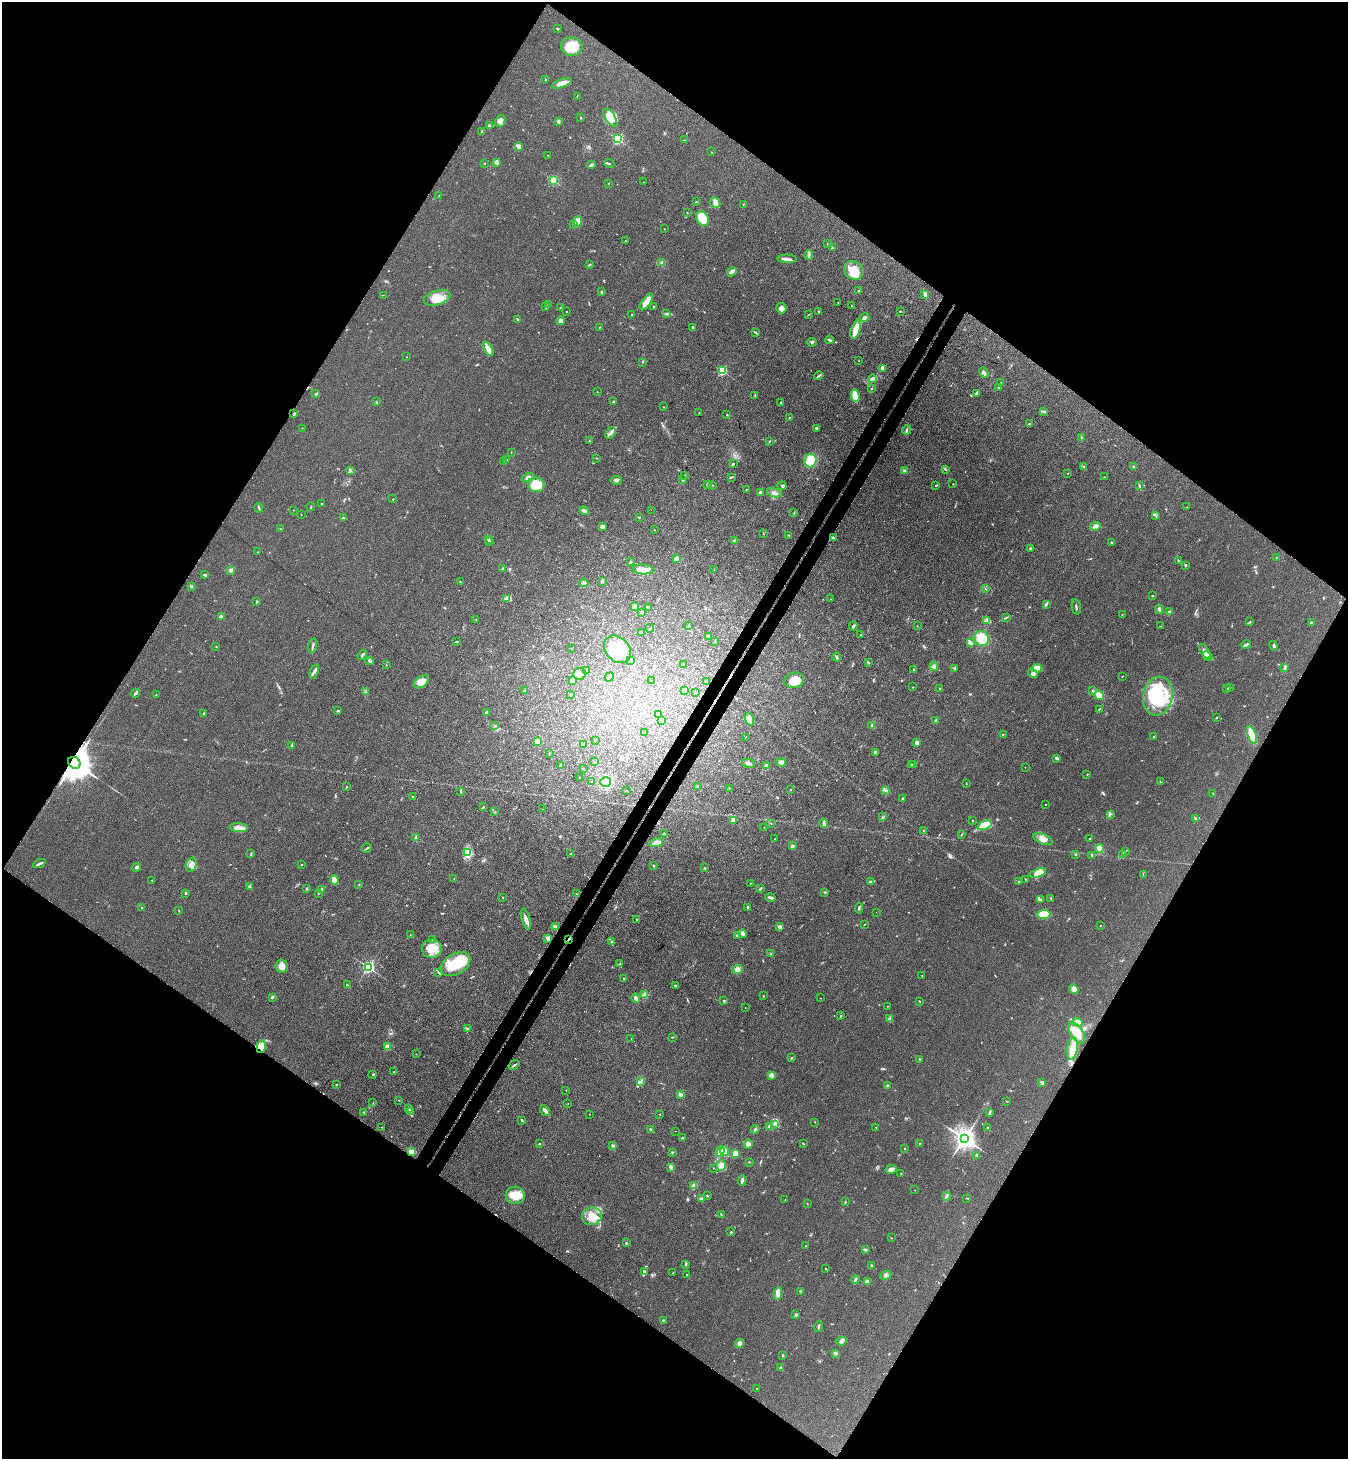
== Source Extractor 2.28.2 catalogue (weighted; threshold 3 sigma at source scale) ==
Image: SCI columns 200-5581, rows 36-5861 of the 5919 x 5897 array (HDU 1 of 3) = the unmasked area's bounding box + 8 px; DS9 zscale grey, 4 x 4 block average (1 PNG px = mean of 4 x 4 image px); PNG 1350 x 1461 px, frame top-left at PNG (2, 2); each listed source drawn as its Kron ellipse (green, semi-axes under 4 px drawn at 4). Shown black and unused: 49% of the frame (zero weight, under 3 of 4 exposures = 5% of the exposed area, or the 3 px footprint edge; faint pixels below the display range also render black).
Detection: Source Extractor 2.28.2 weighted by HDU 2 'WHT'. Background 0.141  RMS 0.0079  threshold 0.0354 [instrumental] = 3 sigma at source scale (4.5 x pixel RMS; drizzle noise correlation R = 1.50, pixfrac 1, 0.05/0.05 arcsec/px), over >= 5 px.
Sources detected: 573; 2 too faint to see at this stretch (4 x 4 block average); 1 inside a brighter object's white glare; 4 cosmic-ray / hot-pixel residue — neither listed nor drawn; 9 coinciding with a brighter row at this scale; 21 inside a brighter listed object's ellipse — not listed separately; of the other 536, all 500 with FLUX_AUTO >= 1.15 (the completeness limit of this list) listed and drawn (36 fainter detections not listed), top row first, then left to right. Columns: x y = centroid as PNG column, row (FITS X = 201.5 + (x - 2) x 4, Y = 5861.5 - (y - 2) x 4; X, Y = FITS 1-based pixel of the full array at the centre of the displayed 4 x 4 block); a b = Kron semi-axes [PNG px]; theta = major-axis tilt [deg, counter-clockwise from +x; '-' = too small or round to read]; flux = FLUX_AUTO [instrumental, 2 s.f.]
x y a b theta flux
558 29 3 2 - 3.6
572 47 11 9 -7 89
545 79 2 2 - 2.2
562 83 10 3 20 36
577 96 3 2 - 1.7
581 118 2 2 - 2.1
610 118 10 5 -57 64
500 121 6 5 - 21
558 121 2 2 - 8.8
489 126 3 2 - 10
482 131 4 2 - 4.9
618 139 2 2 - 550
684 140 3 2 - 2.5
519 146 3 3 - 37
711 152 2 2 - 1.2
548 155 2 2 - 1.5
496 162 3 2 - 18
485 163 2 2 - 4.7
609 164 5 2 - 6.7
591 165 4 2 - 10
553 180 2 2 - 460
644 182 2 2 - 1.5
608 183 2 2 - 1.6
439 195 2 2 - 1.9
696 202 3 2 - 2.5
715 202 6 5 - 16
743 204 2 2 - 1.9
687 213 2 2 - 1.9
702 218 8 6 -60 110
578 221 5 4 - 49
573 225 2 2 - 3.3
665 229 2 2 - 1.8
625 241 2 2 - 2
828 244 2 2 - 2.5
832 248 3 2 - 4.8
809 255 5 2 - 8
787 259 9 3 -1 19
661 263 3 2 - 4.5
589 264 3 2 - 5.4
854 270 10 8 -33 93
732 272 5 3 - 11
859 291 3 2 - 6.1
601 292 3 2 - 4.3
383 295 2 2 - 1.5
925 295 4 3 - 16
437 298 13 7 16 70
646 302 10 3 55 57
838 303 2 2 - 2
549 305 2 2 - 4.8
852 306 2 2 - 1.8
546 307 4 2 - 5.1
560 307 2 2 - 2.5
654 307 2 2 - 2.7
781 308 5 5 - 22
818 311 2 2 - 3.2
901 311 2 2 - 2.2
567 312 2 2 - 1.5
667 314 3 2 - 4.1
809 314 2 2 - 1.5
632 315 2 2 - 2.5
864 317 5 3 - 9.9
518 320 3 2 - 5.9
561 321 4 3 - 19
599 327 2 2 - 2.4
693 327 2 2 - 4.1
856 329 9 4 72 70
756 333 4 2 - 4.8
830 340 4 2 - 10
812 342 5 2 - 6.1
488 349 7 3 -61 36
406 357 2 2 - 2.5
859 361 2 2 - 2.1
643 362 3 2 - 3.5
883 368 3 3 - 21
722 371 2 2 - 400
984 373 5 2 - 8.1
819 376 5 2 - 6.3
872 379 4 3 - 9.5
1001 382 2 2 - 1.2
872 388 2 2 - 3.4
999 388 4 2 - 5.8
597 392 2 2 - 1.4
976 393 4 2 - 6.4
316 394 4 2 - 6.8
755 395 3 2 - 4.1
855 395 6 4 -75 58
376 402 2 2 - 1.8
613 402 4 2 - 5.4
781 402 3 2 - 6.2
663 407 2 2 - 1.8
1044 411 4 2 - 6.2
699 413 2 2 - 1.5
294 414 4 2 - 5.8
727 415 2 2 - 2.8
789 417 2 2 - 1.7
1029 424 2 2 - 3.7
302 428 2 2 - 1.7
816 428 2 2 - 11
907 430 4 2 - 5.8
611 433 6 2 56 12
1082 438 2 2 - 2.6
589 441 2 2 - 1.4
769 441 2 2 - 2.1
511 452 2 2 - 1.4
596 458 2 2 - 1.5
506 459 2 2 - 5
504 461 3 2 - 3.3
810 461 7 6 - 120
733 464 2 2 - 3.8
1133 466 2 2 - 3.6
1083 467 3 2 - 5
945 469 3 2 - 3.5
350 470 3 2 - 4.9
905 470 3 2 - 4.9
1068 473 2 2 - 2.1
685 475 3 2 - 2.2
731 477 3 2 - 3.9
1104 477 2 2 - 1.7
528 478 6 4 14 22
682 479 3 2 - 4.6
616 480 6 3 -9 11
953 484 2 2 - 2.4
536 485 8 7 - 93
708 485 2 2 - 2.6
712 485 2 2 - 2.3
936 485 2 2 - 3.8
782 486 4 3 - 7.9
1139 486 3 2 - 2.9
746 489 2 2 - 1.9
761 492 2 2 - 22
774 493 7 3 -15 17
393 499 2 2 - 3.1
322 504 3 2 - 2.6
311 507 4 2 - 4.1
1187 507 2 2 - 1.6
259 508 4 2 - 5.6
293 510 2 2 - 2
651 510 2 2 - 1.8
584 511 4 3 - 15
794 513 2 2 - 1.9
301 515 2 2 - 1.3
1156 516 3 3 - 5.7
639 517 2 2 - 3.6
343 518 2 2 - 26
1095 526 5 3 - 25
602 527 2 2 - 23
280 529 2 2 - 1.9
654 530 2 2 - 2
763 534 2 2 - 3.1
789 535 2 2 - 2.9
833 538 4 2 - 7.3
488 540 3 2 - 3.6
735 541 4 3 - 13
489 542 2 2 - 1.9
1111 542 2 2 - 7.4
1030 548 3 2 - 4.9
257 552 2 2 - 2.9
1276 557 2 2 - 1.6
676 559 4 3 - 13
1179 561 3 2 - 3.3
630 562 3 2 - 3.6
1185 565 3 2 - 8.3
503 568 2 2 - 4.2
643 569 10 5 -2 39
231 570 3 3 - 9.4
714 570 2 2 - 1.3
205 575 3 2 - 11
460 581 2 2 - 1.8
602 581 2 2 - 39
584 583 5 2 - 7.4
191 586 2 2 - 9.4
985 588 2 2 - 1.6
1152 596 2 2 - 3.9
507 599 2 2 - 4.1
831 599 2 2 - 1.4
256 602 2 2 - 2.6
1046 604 3 2 - 11
635 606 2 2 - 41
648 607 2 2 - 21
1076 607 8 2 -78 6.5
1159 609 5 2 - 9.8
642 612 2 2 - 14
1170 612 4 3 - 12
1122 614 2 2 - 2
221 616 3 2 - 8.1
1007 617 4 2 - 3.7
476 620 2 2 - 1.7
986 620 3 2 - 33
1250 622 2 2 - 2.4
1311 622 2 2 - 4.4
688 625 2 2 - 4.4
853 626 5 2 - 7.8
917 626 2 2 - 1.4
1160 626 2 2 - 1.5
650 628 4 3 - 6
641 632 2 2 - 2.3
860 635 2 2 - 1.6
709 636 2 2 - 9.4
982 638 8 7 - 79
456 642 4 2 - 3
714 642 2 2 - 1.2
971 642 4 2 - 7
1246 644 5 2 - 7.6
216 646 2 2 - 2
313 646 7 2 75 8.1
1273 646 5 2 - 4.4
571 648 2 2 - 1.4
617 649 15 11 -47 170
1205 651 8 3 -58 28
362 655 5 2 - 8.9
1207 656 5 4 - 30
836 657 4 2 - 6.9
370 661 4 3 - 8.9
631 661 3 2 - 4.8
868 662 2 2 - 5.6
386 665 2 2 - 1.6
684 665 2 2 - 9.4
934 666 5 2 - 10
954 668 3 2 - 5.2
1037 668 5 3 - 55
1285 668 3 3 - 7.5
914 669 2 2 - 2.7
587 670 2 2 - 7.6
314 671 7 3 68 12
580 674 6 6 - 22
1033 674 5 4 - 12
1123 676 2 2 - 2.4
609 677 5 4 - 16
794 680 10 7 13 74
572 681 2 2 - 35
652 681 2 2 - 3.1
421 682 8 5 37 45
706 682 3 2 - 5.4
913 687 2 2 - 1.8
1229 687 2 2 - 2.1
939 688 2 2 - 2.9
1226 689 2 2 - 1.5
524 691 2 2 - 6.4
685 691 2 2 - 29
1093 691 2 2 - 3.2
365 692 2 2 - 1.4
695 692 2 2 - 3.8
135 693 5 2 - 7.3
156 695 2 2 - 2.6
570 695 2 2 - 2.6
1099 695 5 4 - 45
1158 696 19 14 78 220
1099 709 3 2 - 2.9
338 711 2 2 - 4
203 713 2 2 - 3.1
486 713 3 3 - 8.5
659 715 2 2 - 1.6
1216 718 3 2 - 3
750 719 6 4 -74 39
662 721 3 2 - 49
936 721 3 3 - 7.9
495 725 2 2 - 3.2
872 725 4 2 - 5.9
645 732 2 2 - 1.8
1003 734 2 2 - 2.1
1252 735 9 3 -70 120
1154 736 2 2 - 4.3
745 737 2 2 - 1.3
595 740 2 2 - 1.8
537 741 2 2 - 76
917 743 2 2 - 72
583 745 2 2 - 9.9
292 746 3 2 - 3.8
549 753 2 2 - 2.1
875 753 3 2 - 5.5
1057 758 3 2 - 11
595 762 2 2 - 2.6
74 763 7 5 -36 19000
749 763 6 2 -12 14
781 763 4 3 - 26
911 764 3 2 - 3.6
913 764 2 2 - 2.2
560 765 2 2 - 5.8
766 766 2 2 - 27
1025 767 2 2 - 1.4
583 769 2 2 - 3.1
1087 774 2 2 - 1.9
580 778 2 2 - 1.8
591 781 2 2 - 1.5
606 782 5 4 - 130
1160 782 3 2 - 2.4
966 784 2 2 - 1.3
346 787 3 2 - 2.8
697 787 3 3 - 14
729 788 3 2 - 1.7
790 789 2 2 - 3.4
886 790 4 2 - 6.3
461 791 3 2 - 4.4
627 791 2 2 - 1.5
1213 794 2 2 - 2.2
413 797 2 2 - 1.8
903 798 3 2 - 4.2
1045 804 2 2 - 3.8
483 807 2 2 - 2
543 809 2 2 - 1.3
495 812 3 2 - 3.1
1110 814 3 2 - 3.5
882 817 3 2 - 3
1195 818 3 2 - 6.4
733 820 2 2 - 110
973 821 2 2 - 2
771 823 2 2 - 1.9
824 823 4 3 - 10
985 825 8 3 28 100
764 827 2 2 - 1.2
239 828 9 4 -4 28
923 830 2 2 - 2.4
664 834 3 2 - 4.9
961 835 3 2 - 2.9
416 838 4 2 - 7.7
775 839 2 2 - 1.7
1043 839 10 5 -22 34
1090 839 3 2 - 3.5
656 843 7 3 15 32
792 846 3 2 - 10
367 848 5 2 - 6.8
1099 848 4 3 - 26
1125 851 2 2 - 1.4
468 853 3 2 - 7
251 854 2 2 - 2
570 854 2 2 - 2.6
1075 854 2 2 - 4.2
1123 854 4 3 - 9
1092 855 3 2 - 6.7
39 864 6 2 24 15
301 864 2 2 - 1.6
191 865 7 5 66 31
654 866 3 2 - 4
136 867 4 2 - 10
705 868 2 2 - 12
1038 873 8 4 16 47
1143 874 2 2 - 2
454 878 2 2 - 2.2
1025 879 2 2 - 1.8
152 880 2 2 - 2.9
334 880 5 3 - 13
870 882 3 2 - 6.3
1018 882 3 2 - 4.1
750 883 2 2 - 1.8
359 884 2 2 - 1.5
250 886 2 2 - 37
307 888 2 2 - 1.6
760 888 4 2 - 5.7
321 889 3 3 - 6.6
825 892 2 2 - 3.6
185 893 2 2 - 14
318 894 2 2 - 1.5
576 894 2 2 - 1.9
770 897 5 2 - 14
503 898 2 2 - 1.5
1051 898 3 2 - 3
1040 900 4 3 - 8.2
141 907 2 2 - 3
747 907 2 2 - 3.2
859 908 5 2 - 7.3
179 910 3 2 - 2.9
876 912 2 2 - 1.2
1044 914 7 4 3 110
526 919 11 3 -75 25
637 919 3 2 - 3.2
864 925 2 2 - 2
1100 925 2 2 - 1.6
555 927 4 2 - 6.8
780 927 4 3 - 12
742 934 4 3 - 13
410 935 2 2 - 2
737 935 3 2 - 5
548 938 2 2 - 24
569 939 3 2 - 4.3
432 940 3 2 - 3.1
612 942 3 2 - 6.1
432 949 10 9 - 72
771 954 2 2 - 3.6
455 964 16 10 31 160
620 964 2 2 - 2.3
282 966 6 6 - 38
368 967 2 2 - 890
737 969 5 4 - 16
438 972 3 2 - 3.1
922 975 2 2 - 1.2
624 978 2 2 - 2.7
347 985 3 2 - 2.6
675 985 2 2 - 3
1074 989 5 4 - 20
645 995 3 3 - 20
763 996 2 2 - 2.6
272 997 2 2 - 10
636 998 5 3 - 11
820 998 2 2 - 2.3
724 1001 3 2 - 4.8
919 1001 3 2 - 3.9
887 1006 2 2 - 1.4
745 1008 2 2 - 1.3
841 1016 2 2 - 3.5
890 1018 2 2 - 2.7
1078 1022 5 4 - 28
467 1029 4 2 - 6.5
1077 1033 12 6 -57 92
672 1037 2 2 - 2.1
631 1039 2 2 - 1.4
261 1047 6 4 76 29
387 1047 2 2 - 130
1072 1049 11 5 82 61
416 1054 2 2 - 1.8
792 1058 2 2 - 2.8
919 1059 2 2 - 2.3
514 1065 6 2 38 5.8
394 1072 2 2 - 1.5
373 1074 2 2 - 4.7
771 1075 2 2 - 36
640 1082 2 2 - 1.9
1042 1082 4 3 - 7.1
336 1085 2 2 - 3.4
888 1086 2 2 - 12
566 1090 2 2 - 2.5
680 1094 3 2 - 14
399 1100 2 2 - 1.9
1007 1101 2 2 - 2.2
373 1103 2 2 - 1.6
568 1103 2 2 - 1.3
409 1109 2 2 - 3.1
410 1111 2 2 - 3.9
545 1111 6 3 -58 14
364 1112 2 2 - 2.8
989 1113 4 2 - 5.5
589 1114 2 2 - 1.2
660 1114 2 2 - 1.3
522 1120 3 2 - 5.3
815 1122 2 2 - 1.3
774 1124 2 2 - 4.3
382 1127 2 2 - 1.8
769 1127 4 3 - 12
876 1127 2 2 - 1.6
988 1127 2 2 - 2.4
651 1129 3 2 - 4.6
755 1129 4 3 - 6.4
675 1131 2 2 - 1.2
682 1138 3 2 - 4.9
964 1138 4 3 - 4500
920 1143 2 2 - 2.5
539 1144 2 2 - 3.4
748 1144 4 4 - 12
803 1144 3 2 - 3.8
613 1145 3 2 - 10
905 1148 2 2 - 1.8
724 1151 5 3 - 45
412 1152 4 2 - 37
672 1152 3 2 - 3.5
720 1152 5 3 - 22
735 1154 3 3 - 34
977 1155 3 2 - 7.5
749 1162 2 2 - 1.7
721 1165 5 4 - 19
671 1167 3 3 - 15
713 1168 2 2 - 1.3
891 1169 6 3 16 21
901 1173 2 2 - 1.3
742 1180 5 2 - 13
694 1186 2 2 - 130
915 1190 2 2 - 1.4
515 1195 9 8 - 78
707 1196 2 2 - 2
946 1196 4 3 - 7.6
967 1198 4 2 - 2.5
701 1199 4 3 - 7.6
785 1200 2 2 - 2.3
845 1202 2 2 - 4.7
807 1204 2 2 - 1.7
721 1214 3 2 - 2.8
592 1216 10 8 10 64
731 1232 2 2 - 4.9
892 1238 2 2 - 1.7
626 1243 2 2 - 4.5
806 1246 2 2 - 7.1
865 1250 3 2 - 9.5
686 1265 3 2 - 4.2
872 1266 4 2 - 6.6
825 1268 2 2 - 1.4
645 1272 4 3 - 9.3
673 1273 2 2 - 2.3
687 1274 2 2 - 2.3
886 1275 5 3 - 10
855 1280 4 3 - 6.8
867 1281 3 3 - 15
800 1291 2 2 - 3.6
778 1293 6 4 80 18
796 1315 2 2 - 13
663 1320 2 2 - 2.4
818 1326 6 2 76 6.5
841 1341 5 4 - 13
739 1343 4 4 - 19
836 1353 3 2 - 5.9
783 1355 3 2 - 4.1
781 1368 2 2 - 11
757 1388 2 2 - 1.5
Overlapping masked pixels (flux is a lower limit): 3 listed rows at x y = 74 763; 569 939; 261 1047
Diffuse or blended objects may show on this block-average render without a row.